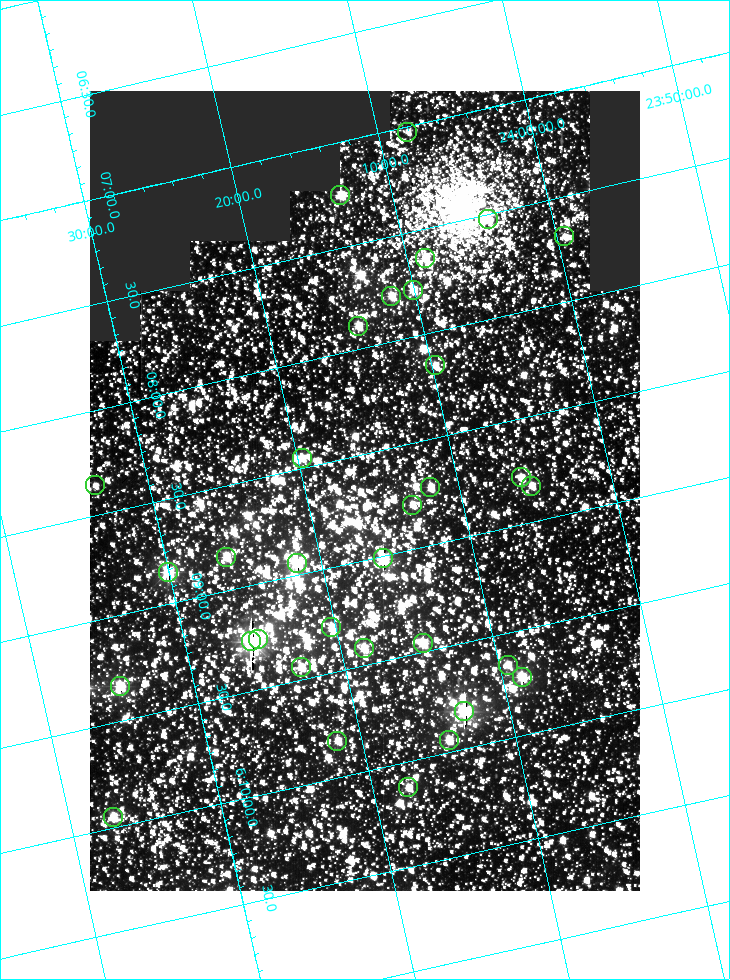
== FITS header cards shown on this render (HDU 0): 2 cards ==
NAXIS1  =                  550
NAXIS2  =                  800

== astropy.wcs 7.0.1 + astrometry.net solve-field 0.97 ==
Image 550 x 800 px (HDU 0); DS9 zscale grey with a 90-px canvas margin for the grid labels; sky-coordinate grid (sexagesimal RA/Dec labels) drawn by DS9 from the SOLVED WCS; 33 Tycho-2 reference stars matched to detected sources circled (green)
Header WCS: RA---TAN/DEC--TAN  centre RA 06:08:40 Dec +24:16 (92.17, +24.27 deg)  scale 3.97 arcsec/px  FOV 36.4' x 53.0'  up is -103 deg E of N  parity normal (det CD < 0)
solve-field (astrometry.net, Tycho-2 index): VERIFIED the header's WCS against the Tycho-2 star catalogue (verified at 3 index scales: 18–33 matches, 0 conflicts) and refined it, rather than solving blind
Solved WCS: RA---TAN-SIP/DEC--TAN-SIP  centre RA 06:08:40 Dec +24:16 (92.17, +24.27 deg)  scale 3.98 arcsec/px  FOV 36.5' x 53.0'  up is -103 deg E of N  parity normal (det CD < 0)
The solver's refit moves the header's centre by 0.1 arcsec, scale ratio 1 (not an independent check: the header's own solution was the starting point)
Tycho-2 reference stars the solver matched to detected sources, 33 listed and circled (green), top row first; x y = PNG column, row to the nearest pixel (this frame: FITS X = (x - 90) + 1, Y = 800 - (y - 91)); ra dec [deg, ICRS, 3 dp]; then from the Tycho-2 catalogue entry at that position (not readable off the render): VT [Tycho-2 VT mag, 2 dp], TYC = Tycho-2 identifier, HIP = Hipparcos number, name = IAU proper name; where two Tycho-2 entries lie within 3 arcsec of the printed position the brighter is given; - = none
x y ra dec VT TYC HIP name
407 132 91.756 +24.135 11.55 1864-383-1 - -
340 195 91.813 +24.222 9.50 1864-951-1 - -
488 219 91.882 +24.069 10.67 1864-1197-1 - -
564 236 91.922 +23.991 11.04 1864-773-1 - -
425 258 91.910 +24.147 9.81 1864-677-1 - -
413 290 91.945 +24.168 9.83 1864-545-1 - -
391 296 91.946 +24.193 9.49 1864-879-1 - -
358 326 91.972 +24.235 9.87 1864-607-1 - -
435 365 92.040 +24.163 9.97 1864-387-1 - -
302 458 92.113 +24.329 10.09 1877-692-1 - -
521 477 92.195 +24.097 9.91 1877-1306-1 - -
95 485 92.090 +24.558 11.22 1868-1493-1 - -
531 486 92.208 +24.088 10.02 1877-898-1 - -
430 487 92.182 +24.197 9.90 1877-42-1 - -
412 505 92.198 +24.221 10.14 1877-234-1 - -
226 557 92.210 +24.434 9.33 1881-345-1 - -
383 558 92.254 +24.266 8.73 1877-224-1 - -
297 563 92.236 +24.360 8.19 1877-300-1 29148 -
168 572 92.212 +24.501 8.67 1881-93-1 - -
331 627 92.321 +24.338 9.42 1877-884-1 - -
258 639 92.315 +24.419 9.14 1881-15-1 - -
251 641 92.316 +24.428 7.55 1881-1595-1 - -
423 643 92.364 +24.244 8.80 1877-1589-1 - -
364 648 92.355 +24.308 9.21 1877-702-1 - -
508 665 92.412 +24.157 10.23 1877-766-1 - -
301 667 92.360 +24.380 9.69 1881-496-1 - -
522 677 92.431 +24.145 8.75 1877-16-1 - -
120 686 92.334 +24.580 8.60 1881-81-1 - -
464 711 92.456 +24.215 7.57 1877-1484-1 - -
449 740 92.485 +24.239 9.49 1877-1276-1 - -
337 741 92.457 +24.359 9.75 1877-1432-1 - -
408 787 92.531 +24.294 10.40 1877-334-1 - -
113 817 92.487 +24.619 9.38 1881-1542-1 - -